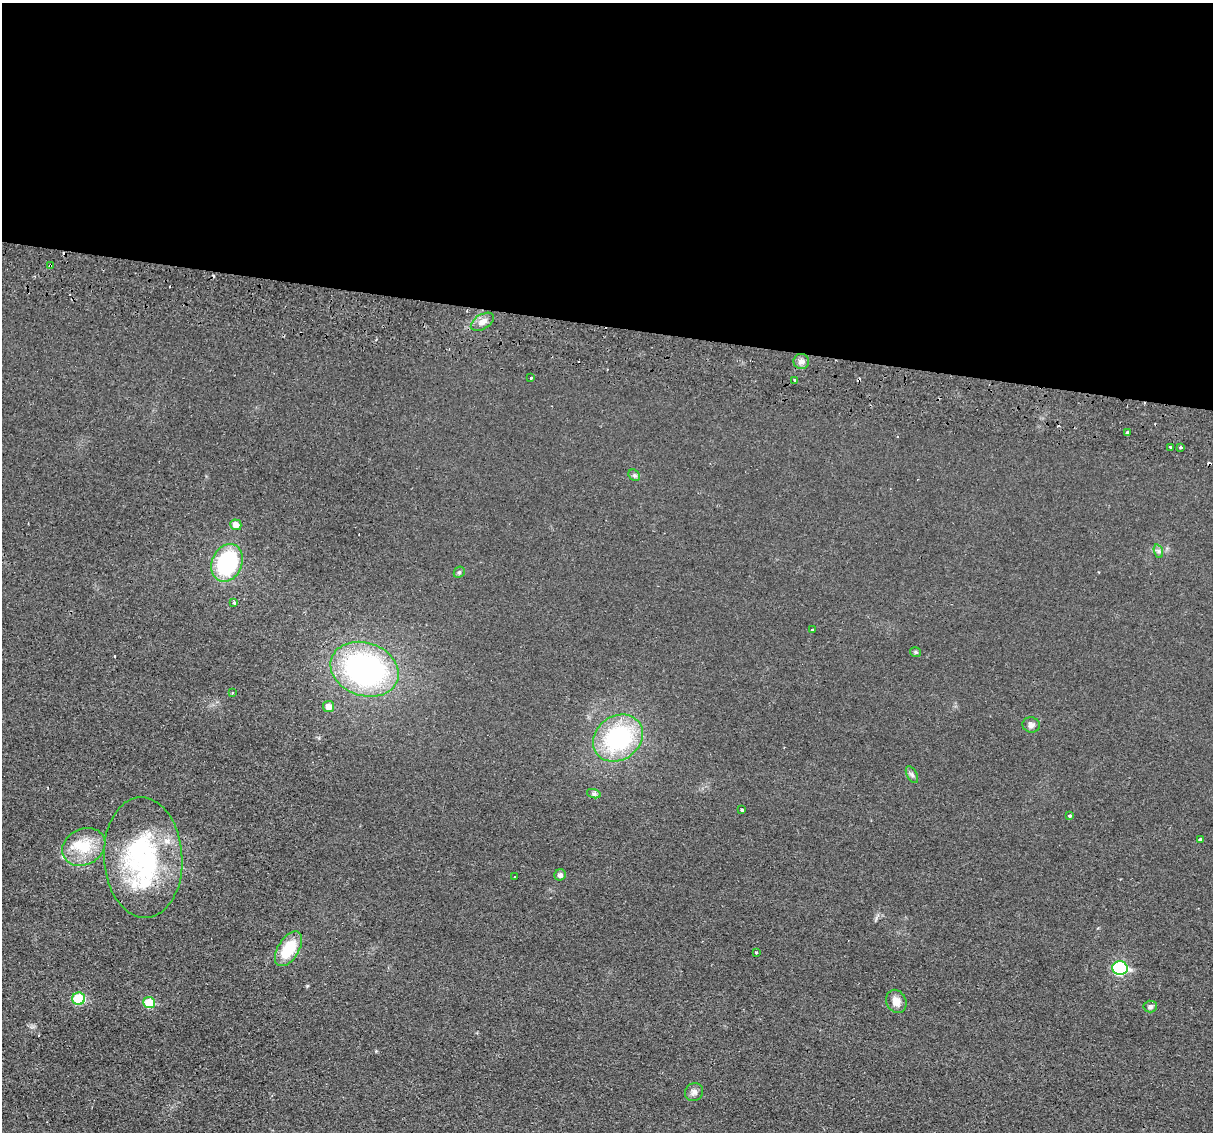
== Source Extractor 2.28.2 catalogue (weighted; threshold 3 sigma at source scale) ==
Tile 3 of 4 x 4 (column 3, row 1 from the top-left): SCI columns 2440-3650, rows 3681-4810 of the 4875 x 4985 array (HDU 1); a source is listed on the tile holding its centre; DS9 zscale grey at full resolution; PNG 1215 x 1134 px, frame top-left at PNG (2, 3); each listed source drawn as its Kron ellipse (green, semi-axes under 4 px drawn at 4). Shown black and unused: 29% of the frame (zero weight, under 2 of 3 exposures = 3% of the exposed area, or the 3 px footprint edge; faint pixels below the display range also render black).
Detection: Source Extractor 2.28.2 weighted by HDU 2 'WHT'; one run over the whole footprint, this tile lists its part. Background 0.0238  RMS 0.0054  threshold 0.0241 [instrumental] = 3 sigma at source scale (4.5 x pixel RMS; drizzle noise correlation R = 1.50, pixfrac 1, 0.05/0.05 arcsec/px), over >= 5 px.
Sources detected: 49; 1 inside a brighter object's white glare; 8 cosmic-ray / hot-pixel residue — neither listed nor drawn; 2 inside a brighter listed object's ellipse — not listed separately; the other 38 listed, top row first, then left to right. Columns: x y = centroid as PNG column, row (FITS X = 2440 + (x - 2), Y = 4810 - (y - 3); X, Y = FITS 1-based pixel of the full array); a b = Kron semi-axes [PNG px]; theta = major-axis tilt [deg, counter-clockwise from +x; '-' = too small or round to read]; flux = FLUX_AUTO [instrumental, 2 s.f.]
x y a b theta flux
50 266 4 3 - 0.8
482 322 13 7 31 3.6
801 361 8 7 - 2.1
531 378 3 3 - 1.2
795 380 3 3 - 0.78
1127 432 4 3 - 1.8
1170 447 3 3 - 1.8
1181 447 3 3 - 1.3
634 475 6 5 - 0.97
236 525 5 5 - 3.9
1158 551 7 4 -71 1.1
227 563 19 15 67 52
459 572 6 5 - 0.89
234 603 3 2 - 1.4
812 630 3 3 - 1.8
915 652 5 4 - 0.92
364 669 35 26 -18 120
232 693 3 3 - 0.59
329 707 5 5 - 4.4
1031 725 9 7 -8 2
618 738 26 22 36 62
912 775 9 5 -63 1.4
594 794 7 4 -17 1.1
742 810 3 3 - 1.7
1070 816 3 3 - 2.2
1200 839 4 3 - 2.1
84 847 22 18 28 15
143 857 60 39 -87 82
560 875 6 5 - 1.9
514 877 3 2 - 0.55
288 949 19 10 57 18
756 952 3 3 - 1.2
1120 968 8 6 -9 54
79 999 6 6 - 24
896 1001 12 10 -66 4.7
149 1003 6 5 - 14
1150 1007 7 6 - 1.5
694 1092 9 8 - 2.3
Overlapping masked pixels (flux is a lower limit): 2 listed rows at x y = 50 266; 143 857